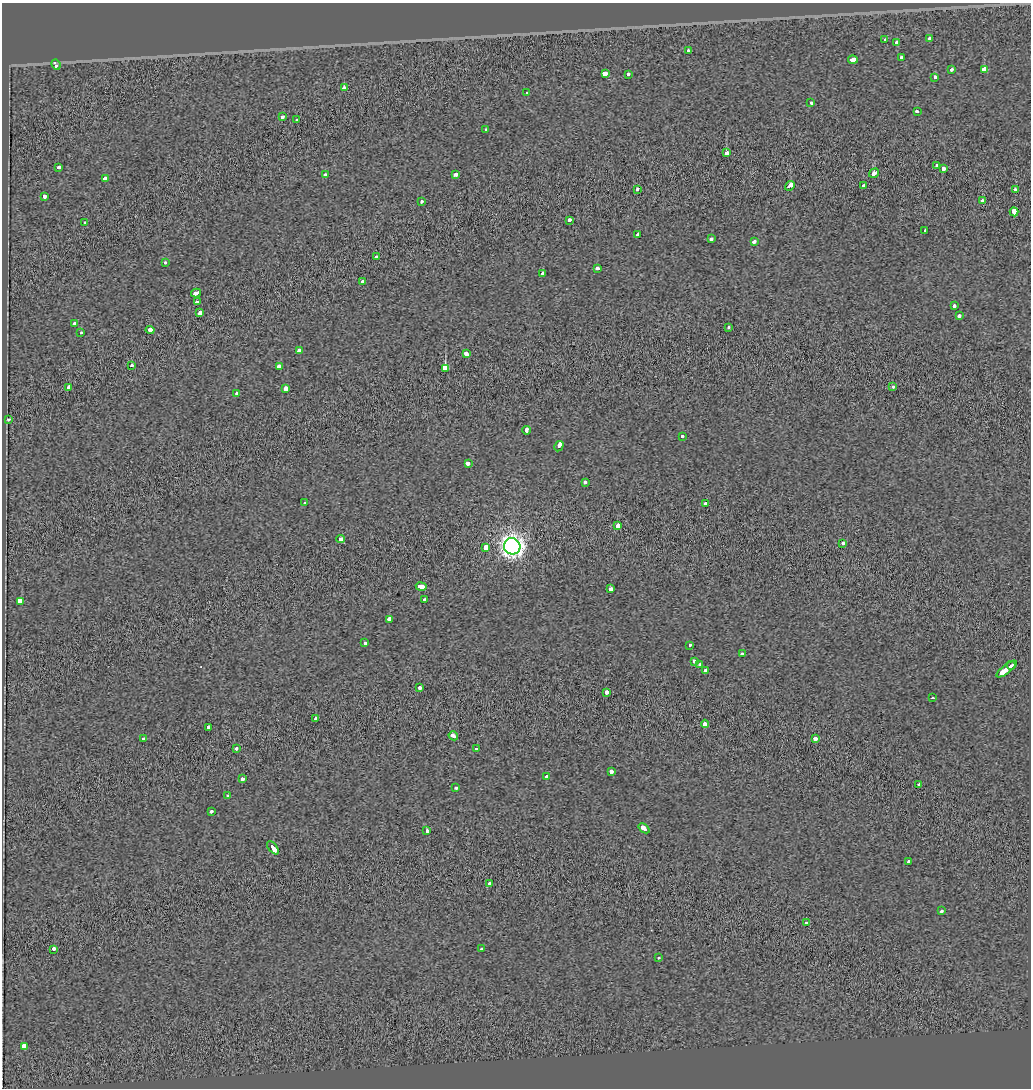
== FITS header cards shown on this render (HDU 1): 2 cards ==
NAXIS1  =                 1029
NAXIS2  =                 1086

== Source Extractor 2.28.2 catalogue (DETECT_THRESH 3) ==
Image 1029 x 1086 px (HDU 1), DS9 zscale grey, 1 PNG px = 1 image px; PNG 1033 x 1090 px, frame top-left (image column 1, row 1086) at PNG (2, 3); each listed source drawn as its Kron ellipse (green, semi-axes under 4 px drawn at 4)
Background -1.15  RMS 0.5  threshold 1.51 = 3 sigma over >= 5 px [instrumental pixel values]
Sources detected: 119; all 119 listed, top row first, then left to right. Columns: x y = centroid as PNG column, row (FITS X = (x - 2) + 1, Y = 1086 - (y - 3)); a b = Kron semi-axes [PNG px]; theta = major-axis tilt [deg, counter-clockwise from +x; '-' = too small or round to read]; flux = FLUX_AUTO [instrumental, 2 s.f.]
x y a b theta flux
930 38 3 3 - 390
885 39 3 3 - 1000
896 42 3 3 - 340
688 51 3 3 - 230
901 57 3 3 - 250
853 60 5 3 - 5400
56 65 5 3 - 330
951 70 3 3 - 400
984 70 4 4 - 7700
605 74 4 3 - 5100
628 75 3 3 - 1100
935 78 3 3 - 470
344 87 3 3 - 2400
527 92 3 3 - 540
811 103 4 3 - 290
917 111 3 3 - 440
282 117 4 3 - 400
297 120 3 3 - 440
486 130 3 3 - 590
726 153 3 3 - 2900
936 165 3 3 - 230
59 168 3 3 - 830
943 168 4 3 - 850
874 173 5 3 - 1300
455 174 3 3 - 620
325 175 4 3 - 340
105 179 4 3 - 860
790 186 5 3 - 1100
864 186 4 3 - 1100
637 189 3 3 - 480
1015 190 3 3 - 550
44 197 4 3 - 400
421 201 3 3 - 250
982 201 3 3 - 760
1014 212 4 3 - 3500
569 220 3 3 - 320
85 223 3 3 - 210
925 231 3 3 - 150
638 234 3 3 - 400
711 239 3 3 - 390
754 242 4 3 - 460
376 257 3 3 - 370
165 263 3 3 - 230
597 268 3 3 - 400
543 273 3 3 - 230
363 281 3 3 - 400
196 293 5 3 - 990
197 302 3 3 - 1300
954 306 3 3 - 580
200 312 4 3 - 890
959 316 4 3 - 320
75 324 4 3 - 580
728 327 3 3 - 180
150 330 4 3 - 1600
81 333 3 3 - 130
299 351 3 3 - 810
466 354 4 3 - 740
131 366 3 3 - 200
279 366 4 3 - 600
445 368 4 3 - 17000
893 387 3 3 - 230
69 388 4 3 - 1200
285 389 4 3 - 1600
237 393 3 3 - 210
8 419 3 3 - 180
526 430 4 3 - 500
682 436 3 3 - 620
559 446 5 3 - 2500
468 463 4 3 - 500
585 482 3 3 - 360
305 503 3 3 - 300
705 503 3 3 - 660
618 526 4 3 - 1100
341 539 4 3 - 1300
842 543 3 3 - 380
512 546 8 8 - 24000
486 547 4 3 - 5700
421 587 5 3 - 1700
611 589 3 3 - 1400
424 599 3 3 - 180
21 601 4 3 - 14000
389 619 3 3 - 630
365 643 3 3 - 200
690 645 3 3 - 200
742 653 3 3 - 390
694 661 3 3 - 320
700 665 3 3 - 310
1011 665 4 3 - 2900
1006 669 12 3 38 3200
705 671 3 3 - 550
419 688 4 3 - 540
607 692 3 3 - 440
932 698 3 3 - 210
315 719 3 3 - 1700
705 724 4 3 - 900
208 727 4 3 - 890
453 736 5 3 - 740
143 739 3 3 - 510
815 739 4 3 - 880
236 748 3 3 - 390
476 748 3 3 - 240
611 772 4 3 - 650
546 776 3 3 - 400
242 779 3 3 - 580
918 785 3 3 - 270
456 788 3 3 - 91
228 796 3 3 - 380
211 811 3 3 - 470
644 828 6 3 -40 930
426 831 3 3 - 930
273 848 8 3 -53 1700
909 861 3 3 - 450
490 883 3 3 - 410
942 911 3 3 - 260
806 922 3 3 - 490
54 949 4 3 - 560
482 949 3 3 - 290
659 958 3 3 - 170
24 1047 3 3 - 15000